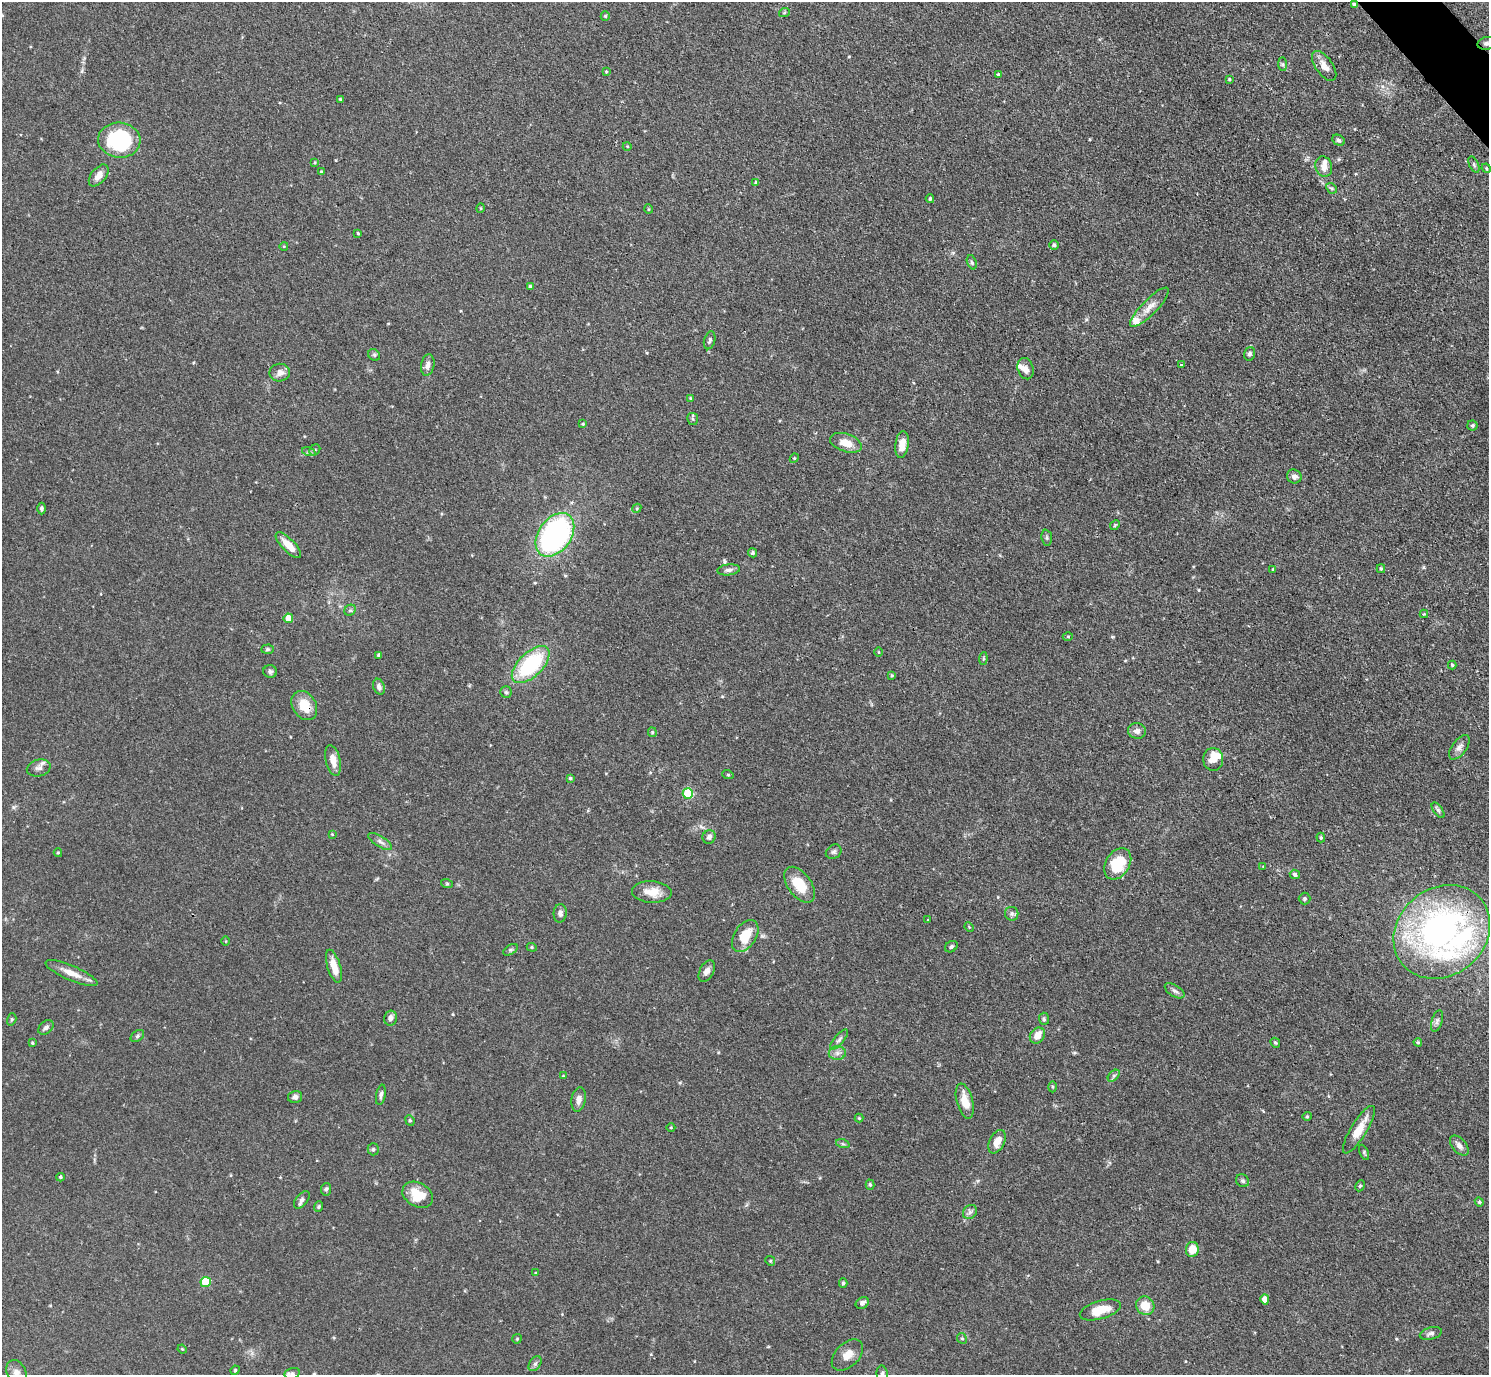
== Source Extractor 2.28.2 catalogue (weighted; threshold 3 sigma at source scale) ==
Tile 10 of 4 x 4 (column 2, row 3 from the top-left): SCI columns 1498-2984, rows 1682-3054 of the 5969 x 5965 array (HDU 1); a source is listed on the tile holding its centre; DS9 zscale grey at full resolution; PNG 1491 x 1377 px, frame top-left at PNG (2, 2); each listed source drawn as its Kron ellipse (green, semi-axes under 4 px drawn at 4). Shown black and unused: <1% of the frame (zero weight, under 3 of 4 exposures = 1% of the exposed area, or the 3 px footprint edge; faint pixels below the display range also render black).
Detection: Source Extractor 2.28.2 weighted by HDU 2 'WHT'; one run over the whole footprint, this tile lists its part. Background 0.0699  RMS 0.0041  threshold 0.0184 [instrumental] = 3 sigma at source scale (4.5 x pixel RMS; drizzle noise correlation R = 1.50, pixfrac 1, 0.05/0.05 arcsec/px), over >= 5 px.
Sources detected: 173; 6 inside a brighter listed object's ellipse — not listed separately; the other 167 listed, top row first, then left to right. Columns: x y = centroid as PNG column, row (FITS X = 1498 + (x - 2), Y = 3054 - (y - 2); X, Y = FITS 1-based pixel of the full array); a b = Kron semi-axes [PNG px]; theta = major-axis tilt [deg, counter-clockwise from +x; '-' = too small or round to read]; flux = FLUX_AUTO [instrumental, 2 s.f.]
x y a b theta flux
1354 4 4 4 - 0.59
784 13 5 3 - 0.42
605 16 5 4 - 0.47
1486 43 9 6 13 1.1
1283 64 7 4 -89 0.71
1324 66 17 8 -55 3.3
606 72 3 2 - 0.39
998 75 4 4 - 0.61
1229 79 3 3 - 0.46
340 99 3 3 - 0.44
119 140 21 17 -5 41
1338 140 6 5 - 0.85
627 146 4 3 - 0.29
315 162 4 2 - 0.37
1474 165 8 4 -64 0.8
1324 167 10 8 -73 2.8
1486 168 5 3 - 0.42
321 171 4 4 - 0.38
99 175 13 7 50 3
756 183 4 4 - 0.68
1331 188 6 4 -42 0.66
930 199 4 3 - 0.63
481 208 5 3 - 0.36
648 209 5 3 - 0.38
358 233 4 3 - 0.46
1054 245 5 5 - 0.75
284 246 4 3 - 0.32
972 262 7 4 -69 0.71
530 287 4 4 - 0.88
1149 307 26 7 45 4.2
710 340 9 5 74 1.1
1250 354 7 5 73 1.1
374 355 6 5 - 0.7
1181 364 4 3 - 0.79
428 365 11 6 79 1.9
1026 369 11 7 -72 2.1
280 373 10 9 - 2.6
690 398 4 3 - 0.46
693 419 6 5 - 0.67
583 424 4 3 - 0.39
1472 426 5 5 - 0.77
846 443 16 9 -18 5.5
902 444 14 6 82 4.6
315 450 6 5 - 0.63
309 452 7 4 -18 0.8
794 458 5 4 - 0.5
1294 476 7 6 - 1.7
41 508 6 4 -90 0.84
637 508 5 3 - 0.42
1115 525 5 4 - 0.52
555 535 24 16 54 94
1047 538 8 5 -84 0.82
288 545 17 6 -46 5.3
753 553 5 4 - 0.72
1273 569 3 2 - 0.32
1381 569 4 3 - 0.52
729 570 11 5 6 1.4
350 610 6 5 - 0.67
1424 614 4 4 - 0.34
288 618 5 4 - 5.9
1068 637 5 3 - 0.38
267 649 6 4 2 0.65
879 652 5 3 - 0.33
378 655 3 3 - 0.54
983 659 6 4 84 0.61
531 665 23 12 44 34
1452 665 4 4 - 0.57
270 671 7 6 - 0.95
892 675 4 3 - 0.51
379 687 8 5 -69 1.3
506 692 6 5 - 0.73
304 706 15 11 -58 7.5
1137 731 9 7 -8 2
652 732 5 4 - 0.5
1459 747 14 7 54 2
1213 759 11 10 - 4.2
333 760 16 7 -77 4.1
39 768 12 8 15 2
728 775 5 3 - 0.41
570 778 4 4 - 0.53
688 794 5 5 - 21
1438 810 9 4 -54 1
332 834 4 3 - 0.35
709 837 7 6 - 1.4
1321 837 5 4 - 0.65
380 842 13 5 -32 1.6
834 852 8 6 33 1.1
58 853 4 4 - 0.47
1118 864 17 12 58 14
1263 867 4 3 - 0.29
1295 874 5 4 - 0.98
447 884 6 4 -19 0.5
800 885 20 11 -54 10
652 892 20 11 -3 5.6
1305 899 6 6 - 0.68
560 913 9 6 86 1.5
1012 914 7 6 - 0.99
928 920 3 3 - 0.31
969 927 5 3 - 0.34
1442 932 51 43 39 130
745 936 18 11 57 9.1
226 941 4 3 - 0.3
532 947 5 4 - 0.49
951 947 7 5 34 0.88
510 950 8 4 31 0.75
334 966 17 6 -72 5.6
707 971 11 7 61 2.2
72 973 28 7 -23 5
1175 991 11 5 -31 1.3
390 1018 7 6 - 1.9
12 1019 6 4 73 0.6
1044 1019 6 5 - 0.69
1437 1021 11 5 72 1.2
46 1027 9 6 40 1.1
1037 1035 8 7 - 4.3
137 1036 7 5 37 0.73
839 1040 12 5 49 1.3
1418 1042 4 3 - 0.51
32 1043 3 3 - 0.46
1275 1043 5 4 - 0.58
837 1053 8 7 - 1.8
563 1076 3 3 - 0.39
1114 1076 7 4 45 0.78
1052 1087 5 3 - 0.48
381 1095 10 4 78 1.1
295 1097 7 6 - 1.4
579 1099 12 7 81 2.2
965 1101 18 8 -75 5.9
1307 1116 4 4 - 0.45
859 1118 4 4 - 0.38
410 1120 5 4 - 0.53
671 1127 4 3 - 0.35
1359 1130 27 8 59 7.1
997 1142 12 7 64 3.7
843 1144 7 4 -18 0.66
1459 1146 12 7 -48 1.8
373 1149 6 5 - 0.82
1364 1152 8 3 -66 0.56
60 1177 4 3 - 0.63
1243 1181 7 6 - 0.81
870 1185 5 4 - 0.62
1360 1186 6 4 64 0.59
326 1189 6 5 - 0.69
418 1195 16 12 -31 8.5
302 1200 10 6 51 1.2
1479 1202 4 4 - 0.52
319 1207 5 4 - 0.52
970 1212 8 6 45 1.3
1192 1249 8 6 82 6.7
770 1261 5 4 - 0.5
536 1273 4 3 - 0.38
206 1282 5 5 - 17
843 1283 5 4 - 0.67
1265 1299 5 4 - 2.7
862 1303 7 5 34 1.5
1145 1306 9 8 - 7
1100 1310 21 9 16 8.2
1431 1333 11 6 14 1.3
962 1338 6 4 -65 0.64
517 1339 5 4 - 0.44
182 1349 4 4 - 0.43
847 1355 19 11 45 4.2
535 1364 8 5 53 1
235 1370 5 4 - 0.4
17 1373 14 9 -67 2.6
292 1373 8 5 14 0.88
882 1374 9 5 -79 1.1
Overlapping masked pixels (flux is a lower limit): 3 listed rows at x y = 1354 4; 304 706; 1442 932
Isophote crosses this tile's border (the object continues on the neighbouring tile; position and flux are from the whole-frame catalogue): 4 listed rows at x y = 1486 43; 17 1373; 292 1373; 882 1374